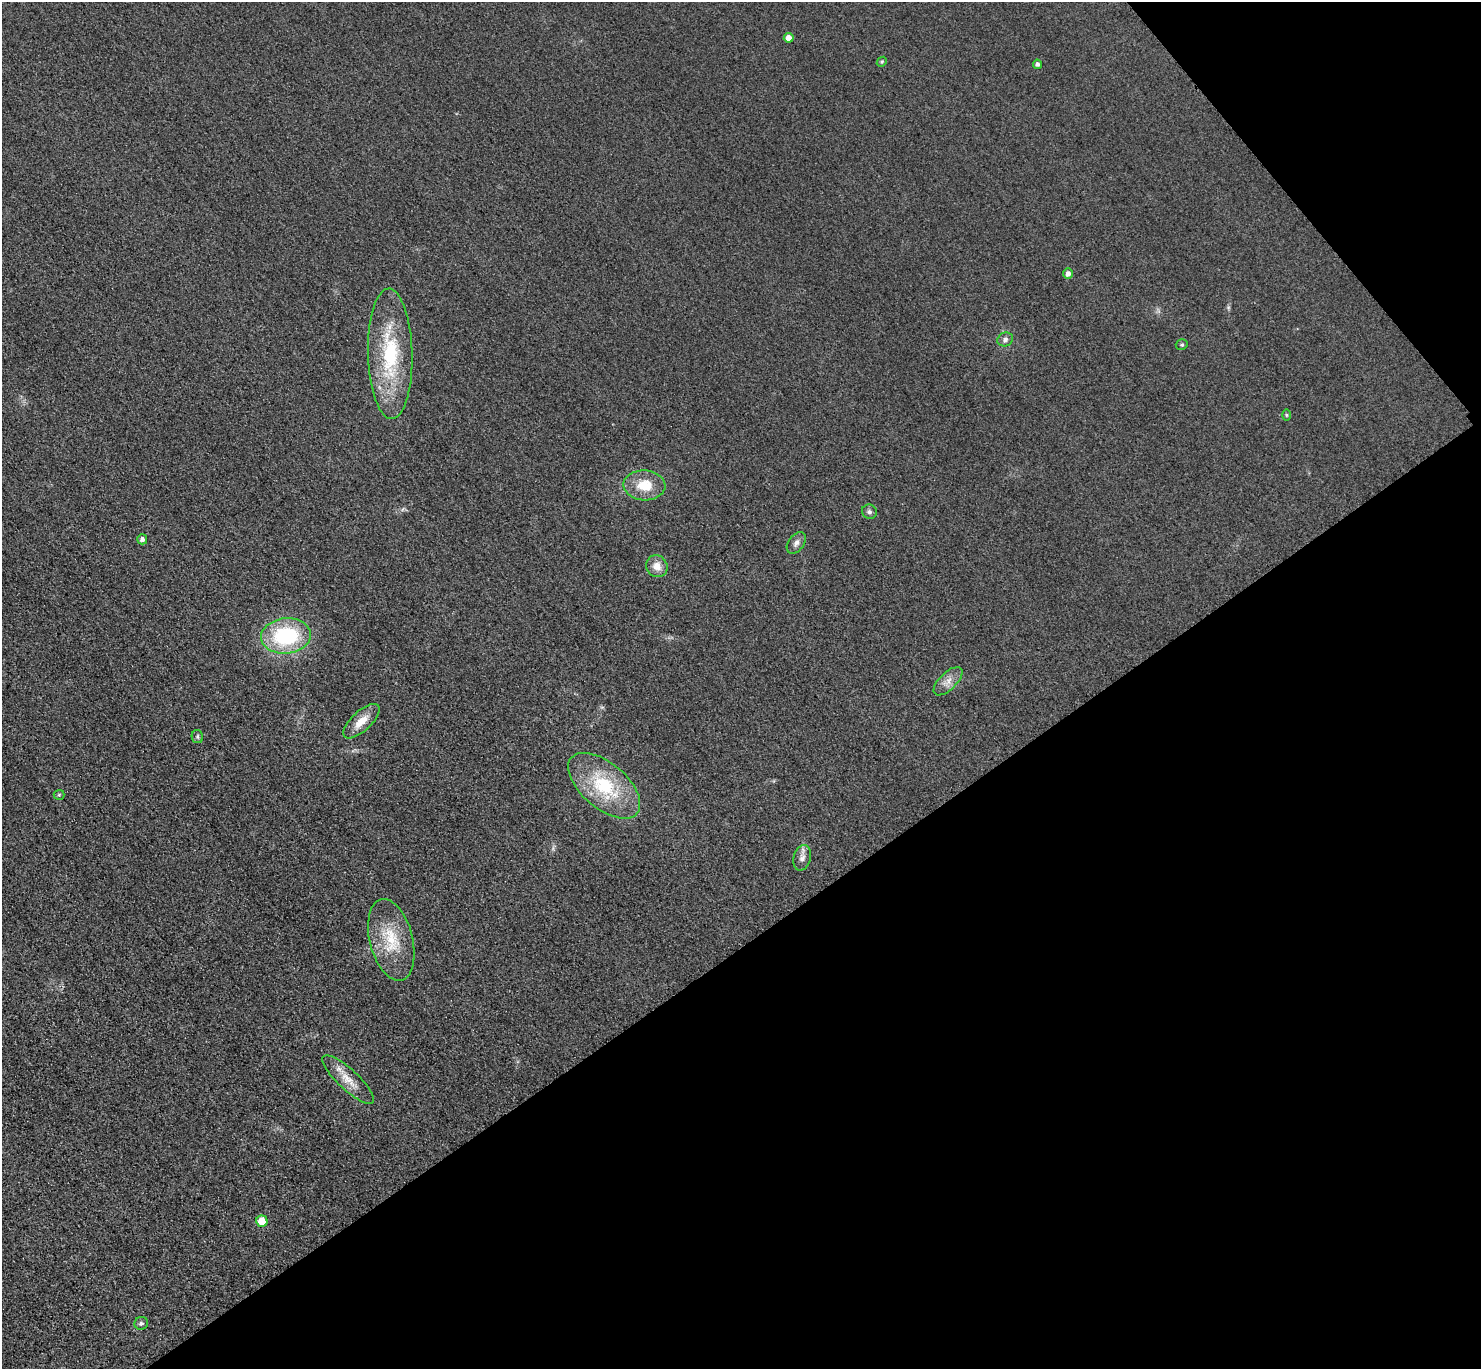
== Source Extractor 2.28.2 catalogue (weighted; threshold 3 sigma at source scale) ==
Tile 12 of 4 x 4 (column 4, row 3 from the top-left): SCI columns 4468-5946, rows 1691-3057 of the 5977 x 5973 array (HDU 1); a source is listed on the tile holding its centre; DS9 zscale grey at full resolution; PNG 1483 x 1371 px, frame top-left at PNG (2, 2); each listed source drawn as its Kron ellipse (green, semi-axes under 4 px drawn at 4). Shown black and unused: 35% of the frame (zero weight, under 3 of 4 exposures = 3% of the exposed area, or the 3 px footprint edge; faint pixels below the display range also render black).
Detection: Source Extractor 2.28.2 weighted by HDU 2 'WHT'; one run over the whole footprint, this tile lists its part. Background 0.0823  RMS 0.019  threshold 0.0873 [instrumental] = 3 sigma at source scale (4.5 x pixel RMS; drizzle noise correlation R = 1.50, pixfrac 1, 0.05/0.05 arcsec/px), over >= 5 px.
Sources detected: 24; all 24 listed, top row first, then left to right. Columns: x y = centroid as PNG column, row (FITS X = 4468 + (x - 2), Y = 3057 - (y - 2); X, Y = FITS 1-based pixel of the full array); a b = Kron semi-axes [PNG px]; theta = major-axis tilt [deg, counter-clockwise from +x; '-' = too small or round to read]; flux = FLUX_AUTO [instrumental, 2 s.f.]
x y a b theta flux
789 38 5 5 - 15
882 62 5 4 - 2.5
1037 64 4 4 - 4.6
1068 274 5 5 - 8.5
1005 339 8 6 20 6.6
1182 345 6 5 - 3.2
390 354 65 22 -89 160
1286 415 6 4 -89 2.4
644 485 21 15 -3 45
869 512 7 7 - 5.4
142 539 5 5 - 7.5
796 543 12 7 52 9.3
657 566 11 10 - 18
286 636 25 17 5 170
948 681 18 8 44 16
361 721 23 9 43 27
197 737 6 5 - 3.4
604 786 43 22 -40 130
59 795 5 5 - 2.5
802 858 13 8 75 12
391 940 42 21 -76 80
348 1080 34 10 -43 31
262 1221 6 5 - 35
141 1323 7 6 - 4.4